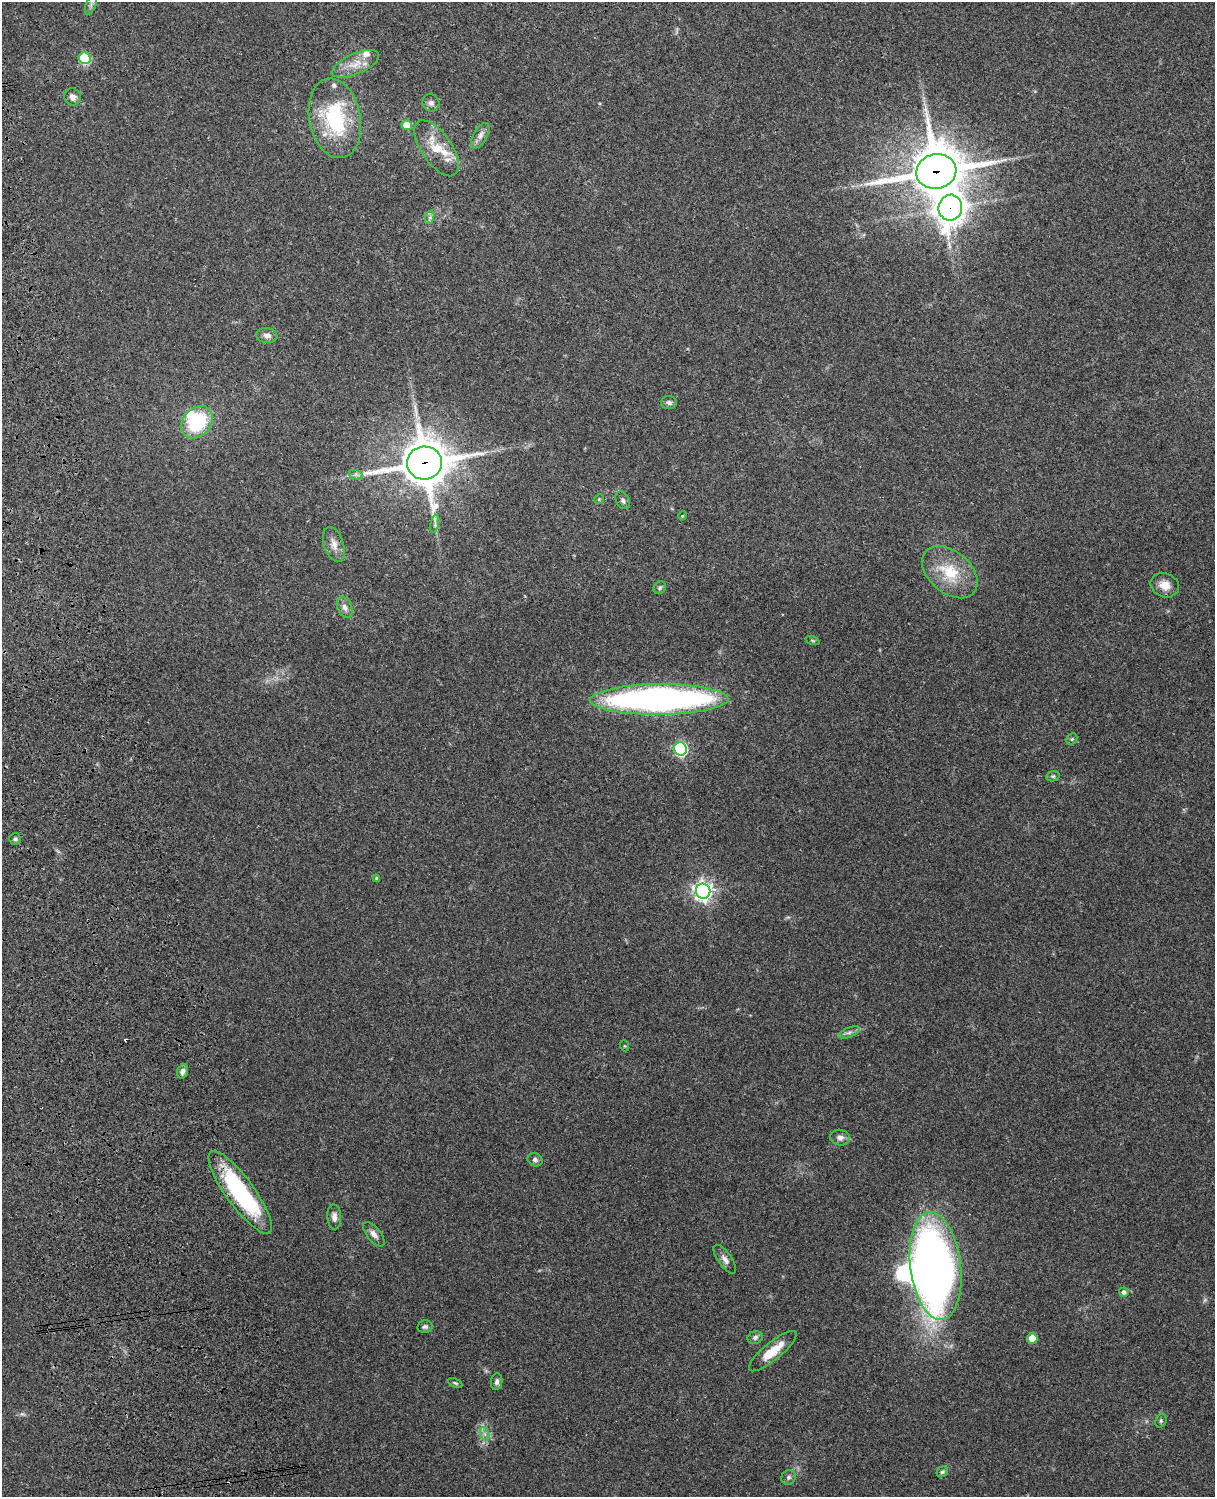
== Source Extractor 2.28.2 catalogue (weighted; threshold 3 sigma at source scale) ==
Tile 7 of 4 x 3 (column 3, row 2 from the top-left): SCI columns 2543-3755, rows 1661-3155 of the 5088 x 4928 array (HDU 1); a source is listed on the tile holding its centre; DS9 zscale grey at full resolution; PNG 1217 x 1499 px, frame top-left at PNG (2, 2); each listed source drawn as its Kron ellipse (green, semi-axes under 4 px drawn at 4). Shown black and unused: <1% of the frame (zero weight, under 3 of 4 exposures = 6% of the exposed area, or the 3 px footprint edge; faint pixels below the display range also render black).
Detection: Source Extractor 2.28.2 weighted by HDU 2 'WHT'; one run over the whole footprint, this tile lists its part. Background 0.215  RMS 0.0084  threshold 0.0378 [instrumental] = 3 sigma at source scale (4.5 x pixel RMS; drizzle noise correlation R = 1.50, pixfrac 1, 0.05/0.05 arcsec/px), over >= 5 px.
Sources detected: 61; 2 inside a brighter object's white glare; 1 cosmic-ray / hot-pixel residue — neither listed nor drawn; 3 inside a brighter listed object's ellipse — not listed separately; the other 55 listed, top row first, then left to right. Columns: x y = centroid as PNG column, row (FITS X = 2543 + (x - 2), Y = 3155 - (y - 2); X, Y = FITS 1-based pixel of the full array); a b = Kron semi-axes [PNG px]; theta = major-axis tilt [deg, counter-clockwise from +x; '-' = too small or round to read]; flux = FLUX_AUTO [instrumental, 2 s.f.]
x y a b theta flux
91 5 10 5 68 2.5
85 58 6 5 - 55
355 64 25 10 24 12
73 97 9 8 - 4.3
431 103 9 8 - 3.5
335 118 40 25 -79 74
407 125 5 5 - 14
480 136 14 7 59 4.4
437 148 32 15 -55 24
936 171 20 17 12 3500
950 208 13 11 82 930
430 217 7 4 73 1.8
267 335 11 7 -6 4.6
669 403 8 6 -2 2.3
197 422 18 14 48 56
424 463 17 16 - 2900
356 475 7 4 -18 2
599 499 5 4 - 0.98
623 500 9 6 -62 2.3
682 516 4 3 - 0.69
435 524 9 4 78 1.9
334 544 18 10 -71 7.4
950 572 32 21 -41 32
1165 585 14 12 -22 9.6
660 588 7 5 47 1.7
345 607 11 7 -67 4.1
813 641 7 3 -19 0.97
659 699 69 15 1 430
1072 739 6 5 - 1.3
680 749 6 6 - 130
1053 776 7 5 11 1.4
15 839 6 6 - 1.6
377 878 4 3 - 1.8
703 891 7 7 - 400
849 1032 11 5 22 2.7
625 1046 5 3 - 0.74
182 1071 7 5 71 3.1
840 1138 10 8 -11 3.8
535 1160 8 6 -27 2.3
240 1192 50 14 -54 100
334 1217 12 7 -86 4.4
374 1234 15 7 -50 4.6
725 1259 17 6 -54 4.5
936 1266 54 25 -83 630
1124 1292 5 4 - 2.9
425 1327 7 6 - 2
755 1337 8 6 19 2.3
1032 1338 5 5 - 15
773 1351 30 8 39 17
497 1382 8 5 83 2.5
455 1383 8 4 -25 1.3
1161 1421 7 5 71 1.5
485 1434 7 4 -71 2.2
942 1472 6 5 - 1.6
789 1477 8 7 - 2.1
Overlapping masked pixels (flux is a lower limit): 4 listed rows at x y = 936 171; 950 208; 424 463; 240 1192
Isophote crosses this tile's border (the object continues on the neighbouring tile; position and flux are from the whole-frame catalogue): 1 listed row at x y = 91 5